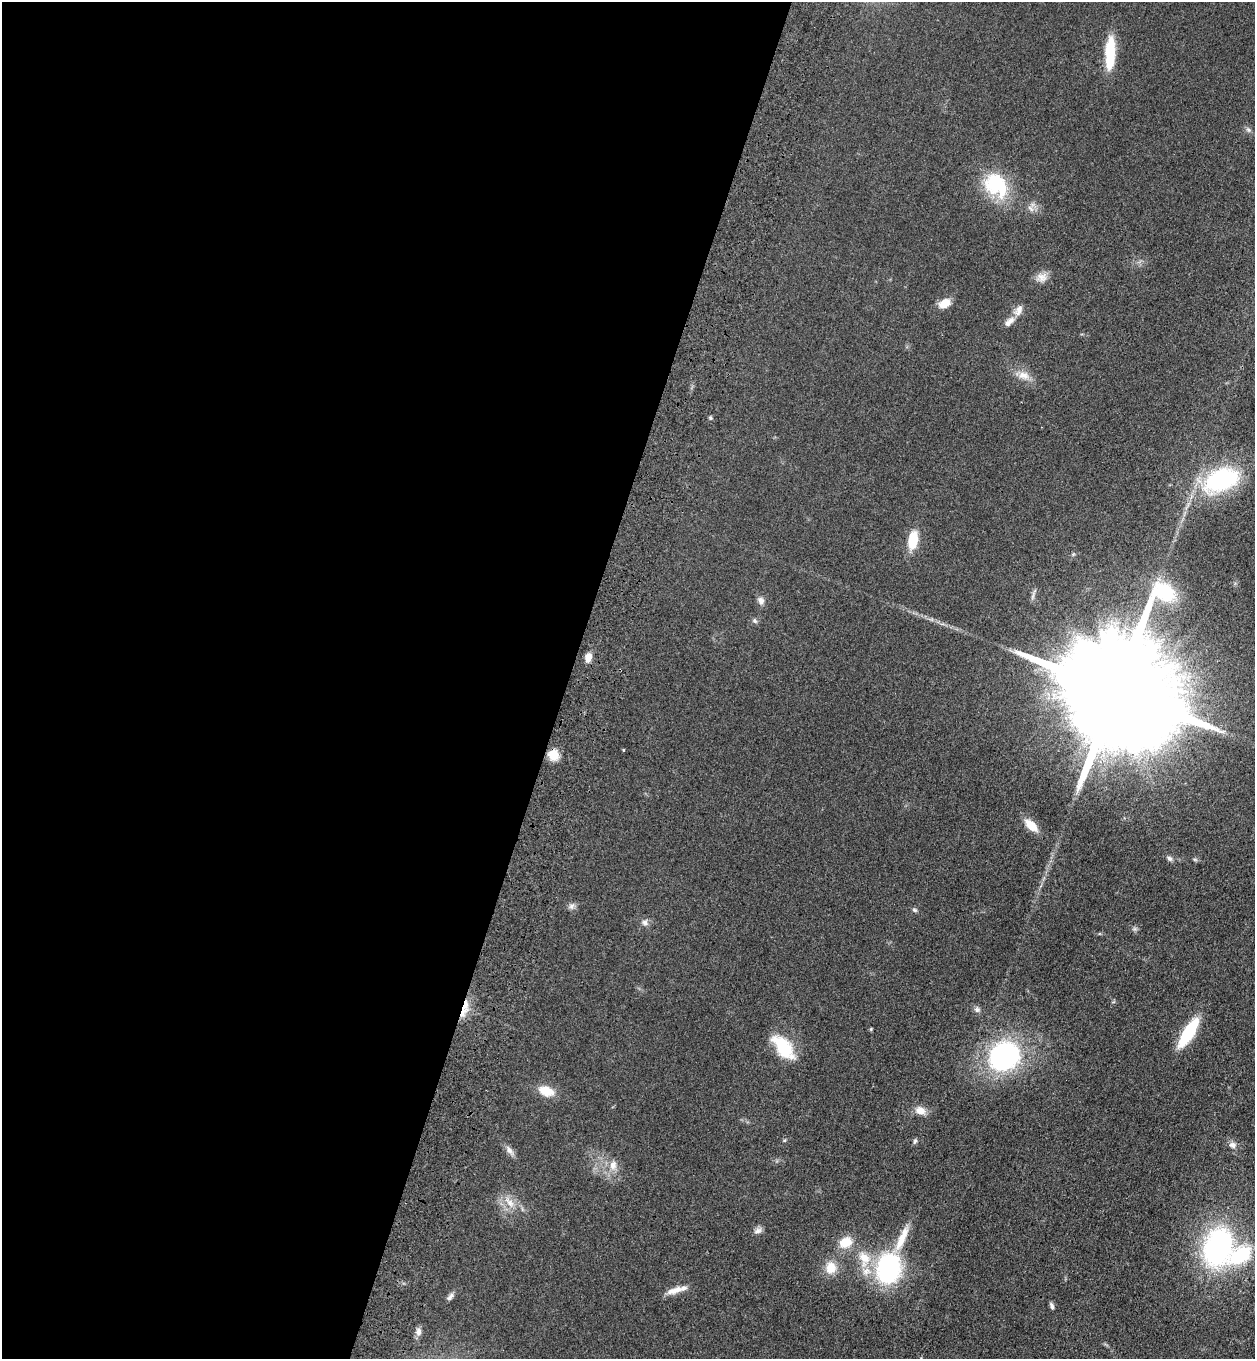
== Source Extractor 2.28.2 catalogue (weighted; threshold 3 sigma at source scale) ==
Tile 5 of 4 x 4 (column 1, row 2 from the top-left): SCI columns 381-1633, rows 2769-4125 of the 5644 x 5536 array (HDU 1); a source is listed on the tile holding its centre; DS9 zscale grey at full resolution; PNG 1257 x 1361 px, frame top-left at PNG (2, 2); no overlay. Shown black and unused: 45% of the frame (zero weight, under 3 of 4 exposures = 6% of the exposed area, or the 3 px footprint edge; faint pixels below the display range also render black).
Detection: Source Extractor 2.28.2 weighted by HDU 2 'WHT'; one run over the whole footprint, this tile lists its part. Background 0.0772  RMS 0.0071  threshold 0.0318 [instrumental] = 3 sigma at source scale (4.5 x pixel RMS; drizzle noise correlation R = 1.50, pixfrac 1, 0.05/0.05 arcsec/px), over >= 5 px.
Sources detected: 49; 2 inside a brighter listed object's ellipse — not listed separately; the other 47 listed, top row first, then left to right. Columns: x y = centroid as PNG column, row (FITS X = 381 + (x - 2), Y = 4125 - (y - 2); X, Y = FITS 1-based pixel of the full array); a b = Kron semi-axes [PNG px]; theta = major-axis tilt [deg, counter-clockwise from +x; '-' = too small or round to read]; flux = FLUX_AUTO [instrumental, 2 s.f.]
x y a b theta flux
1110 53 34 10 87 29
1248 130 8 6 -68 1.7
996 185 34 26 -45 40
1042 277 15 12 8 5.6
945 303 11 8 29 11
1018 310 16 9 62 5.3
1023 375 17 10 -12 7.1
1221 480 30 18 22 100
913 540 22 11 81 16
761 601 11 8 -76 3.3
755 621 8 4 -54 1.3
588 657 10 7 80 5.6
1115 690 50 25 -24 39000
623 750 3 3 - 0.62
553 755 11 11 - 11
1031 825 16 8 -43 11
1169 858 8 6 -43 2
1195 859 8 4 -9 1.1
571 906 8 8 - 2.5
914 910 7 5 -27 1.3
645 923 9 8 - 2.8
977 1009 8 8 - 2.2
462 1013 25 7 47 9.8
871 1029 5 4 - 0.75
1188 1033 27 8 59 51
783 1047 30 15 -51 30
1004 1056 25 21 40 140
546 1091 17 10 -18 13
920 1110 13 10 -14 6.6
784 1140 5 4 - 0.8
915 1141 8 5 77 1.3
1232 1145 10 8 -4 3.1
509 1150 16 7 -52 3.8
613 1165 12 9 -90 6
509 1202 21 8 -51 8
758 1231 12 7 22 2.8
901 1240 29 10 67 14
846 1242 14 11 25 13
1218 1247 34 24 69 150
1240 1255 34 20 29 43
864 1258 25 16 -79 18
831 1268 16 13 83 11
888 1268 23 18 78 110
676 1290 28 7 15 7.1
450 1297 12 6 48 2.4
1052 1306 10 4 -70 1.8
418 1332 11 7 87 3.4
Overlapping masked pixels (flux is a lower limit): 1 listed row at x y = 462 1013
Unlisted compact peaks at least as high as the median listed source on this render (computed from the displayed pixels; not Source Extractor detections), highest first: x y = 710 418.